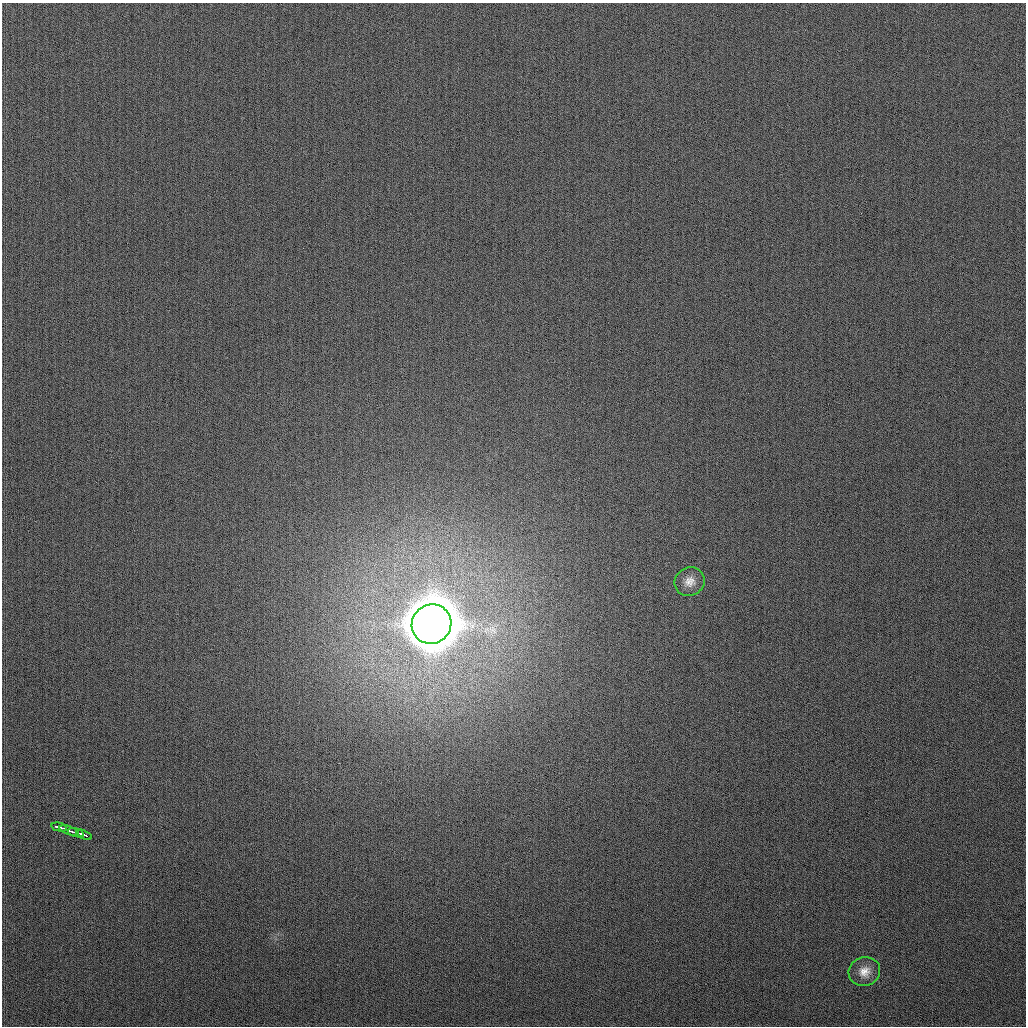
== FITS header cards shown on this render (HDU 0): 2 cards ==
NAXIS1  =                 1024
NAXIS2  =                 1024

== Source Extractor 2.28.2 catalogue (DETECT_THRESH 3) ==
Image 1024 x 1024 px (HDU 0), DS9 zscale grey, 1 PNG px = 1 image px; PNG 1028 x 1028 px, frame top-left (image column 1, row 1024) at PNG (2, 3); each listed source drawn as its Kron ellipse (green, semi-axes under 4 px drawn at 4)
Background 264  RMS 11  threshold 31.5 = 3 sigma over >= 5 px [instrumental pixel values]
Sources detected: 7; all 7 listed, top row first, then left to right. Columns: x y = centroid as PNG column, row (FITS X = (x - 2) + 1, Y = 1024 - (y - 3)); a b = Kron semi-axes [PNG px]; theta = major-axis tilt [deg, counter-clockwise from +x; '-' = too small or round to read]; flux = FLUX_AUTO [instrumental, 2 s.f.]
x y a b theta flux
690 582 15 14 - 7.6e+03
431 624 20 19 - 6.8e+06
59 827 8 3 -14 6.5e+03
69 830 10 3 -20 7.2e+03
76 833 8 3 -15 5.3e+03
84 835 8 3 -23 4.0e+03
864 971 16 14 22 8.8e+03